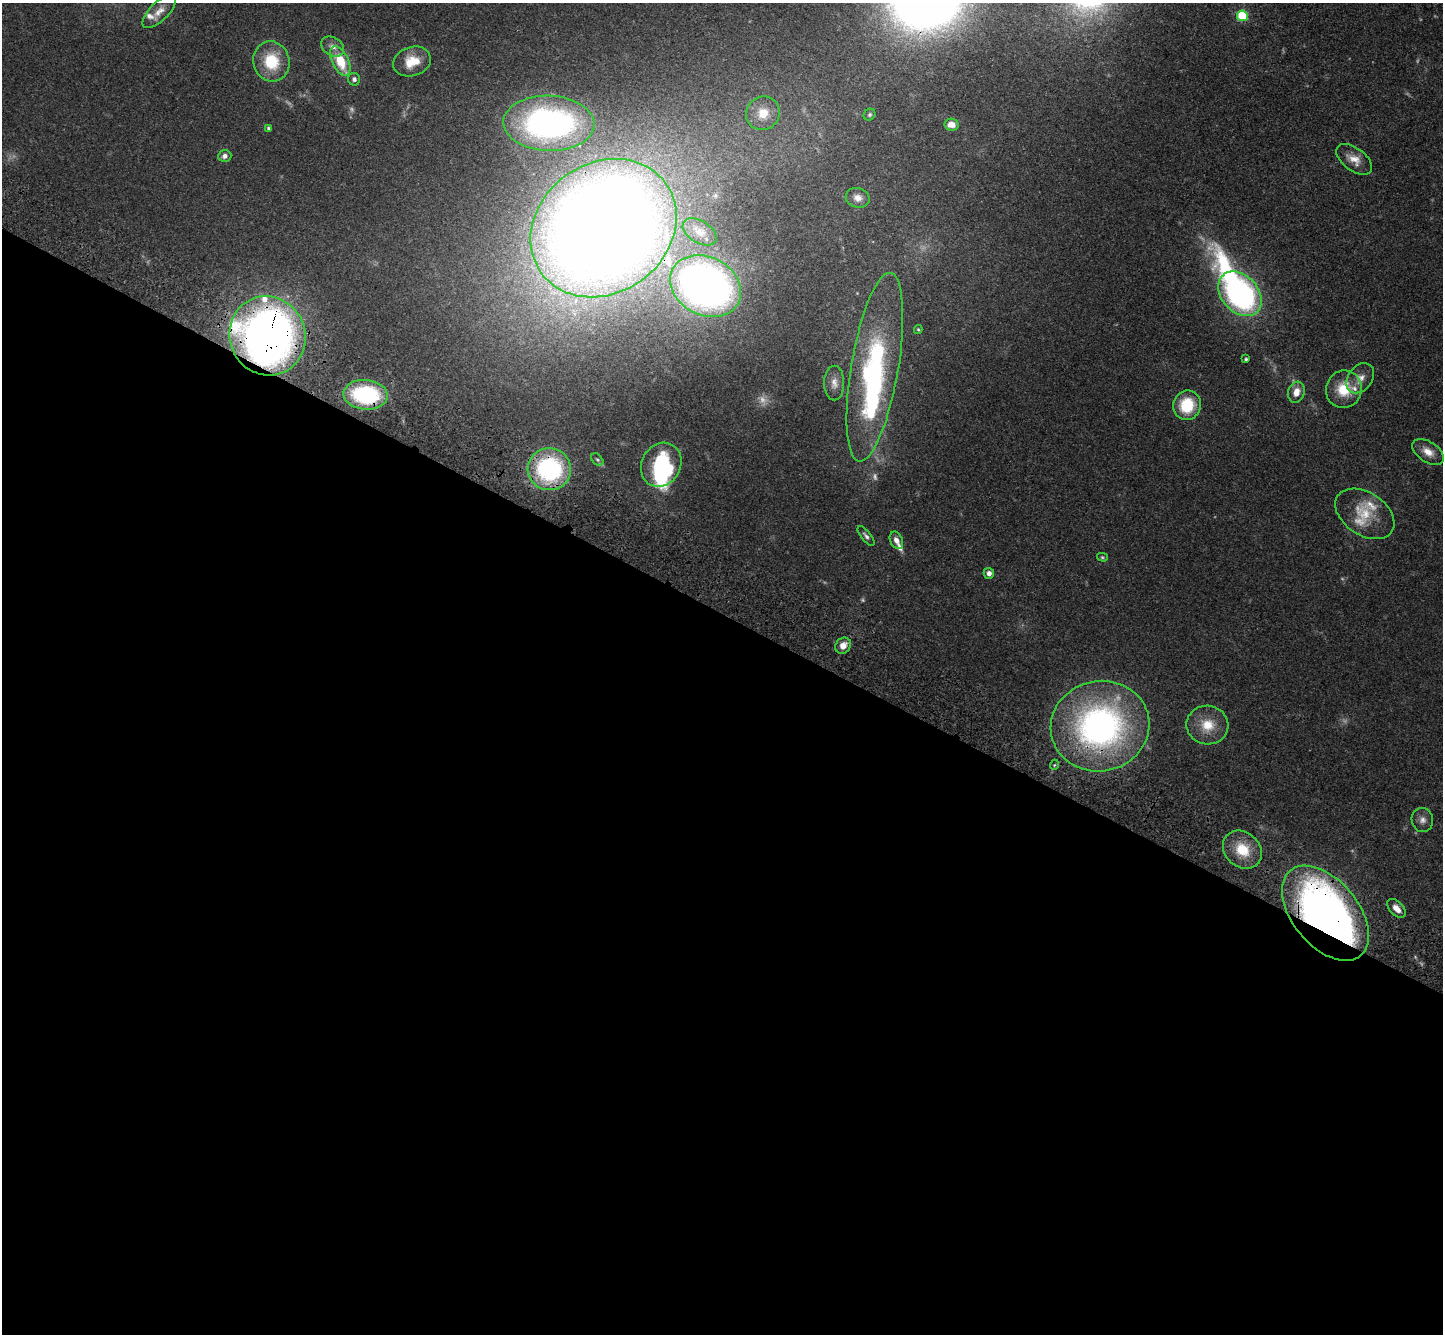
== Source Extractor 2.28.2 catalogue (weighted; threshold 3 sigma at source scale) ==
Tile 14 of 4 x 4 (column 2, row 4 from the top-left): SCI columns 1509-2949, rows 390-1721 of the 5900 x 5969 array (HDU 1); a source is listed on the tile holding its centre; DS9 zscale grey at full resolution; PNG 1445 x 1336 px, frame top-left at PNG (2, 3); each listed source drawn as its Kron ellipse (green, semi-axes under 4 px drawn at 4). Shown black and unused: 54% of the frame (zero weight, under 3 of 4 exposures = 6% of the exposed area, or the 3 px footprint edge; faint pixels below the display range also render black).
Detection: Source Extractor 2.28.2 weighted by HDU 2 'WHT'; one run over the whole footprint, this tile lists its part. Background 0.0549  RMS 0.0056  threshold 0.0252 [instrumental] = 3 sigma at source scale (4.5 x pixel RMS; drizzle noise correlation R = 1.50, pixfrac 1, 0.05/0.05 arcsec/px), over >= 5 px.
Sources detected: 62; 7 too faint to see at this stretch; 5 inside a brighter object's white glare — neither listed nor drawn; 4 inside a brighter listed object's ellipse — not listed separately; the other 46 listed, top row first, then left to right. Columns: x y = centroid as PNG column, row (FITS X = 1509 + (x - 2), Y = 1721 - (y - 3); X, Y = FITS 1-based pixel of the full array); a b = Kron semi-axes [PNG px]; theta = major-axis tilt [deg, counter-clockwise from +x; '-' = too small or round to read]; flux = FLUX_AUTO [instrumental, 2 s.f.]
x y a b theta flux
159 11 21 9 44 6.1
1242 16 5 5 - 37
333 47 12 9 -33 3.6
271 61 20 18 -76 22
340 61 16 8 -65 18
412 61 19 14 20 12
354 79 6 6 - 1.8
763 113 17 16 - 10
869 115 6 5 - 0.93
549 123 45 28 -2 190
952 125 7 6 - 5.5
268 128 4 4 - 0.72
225 156 6 6 - 2.3
1354 159 21 11 -37 6.8
858 198 12 9 -16 3.8
604 228 77 65 36 1500
700 232 19 11 -31 6.1
706 286 37 29 -28 360
1240 294 25 18 -48 150
918 329 4 4 - 0.66
268 336 40 38 -67 390
1246 359 3 3 - 0.71
875 367 95 23 80 110
1360 378 16 12 53 5.7
834 383 17 10 -90 4.4
1344 389 19 18 - 16
1296 392 11 8 72 5.6
366 395 22 14 -5 65
1187 405 15 14 - 22
1428 452 17 10 -33 6.3
597 460 7 5 -47 0.96
661 465 23 19 60 41
549 469 21 21 - 75
1365 514 32 21 -34 16
866 536 12 5 -51 1.8
896 540 9 6 -65 3.8
1102 557 5 4 - 0.74
989 573 5 5 - 2.6
843 646 9 7 48 4.6
1207 725 21 19 -10 14
1100 726 49 45 13 190
1054 765 5 3 - 0.51
1422 820 12 10 -81 3.5
1242 850 21 17 -42 16
1396 908 11 6 -45 4.9
1325 913 55 33 -51 350
Overlapping masked pixels (flux is a lower limit): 6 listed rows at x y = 604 228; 268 336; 366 395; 549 469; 1100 726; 1325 913